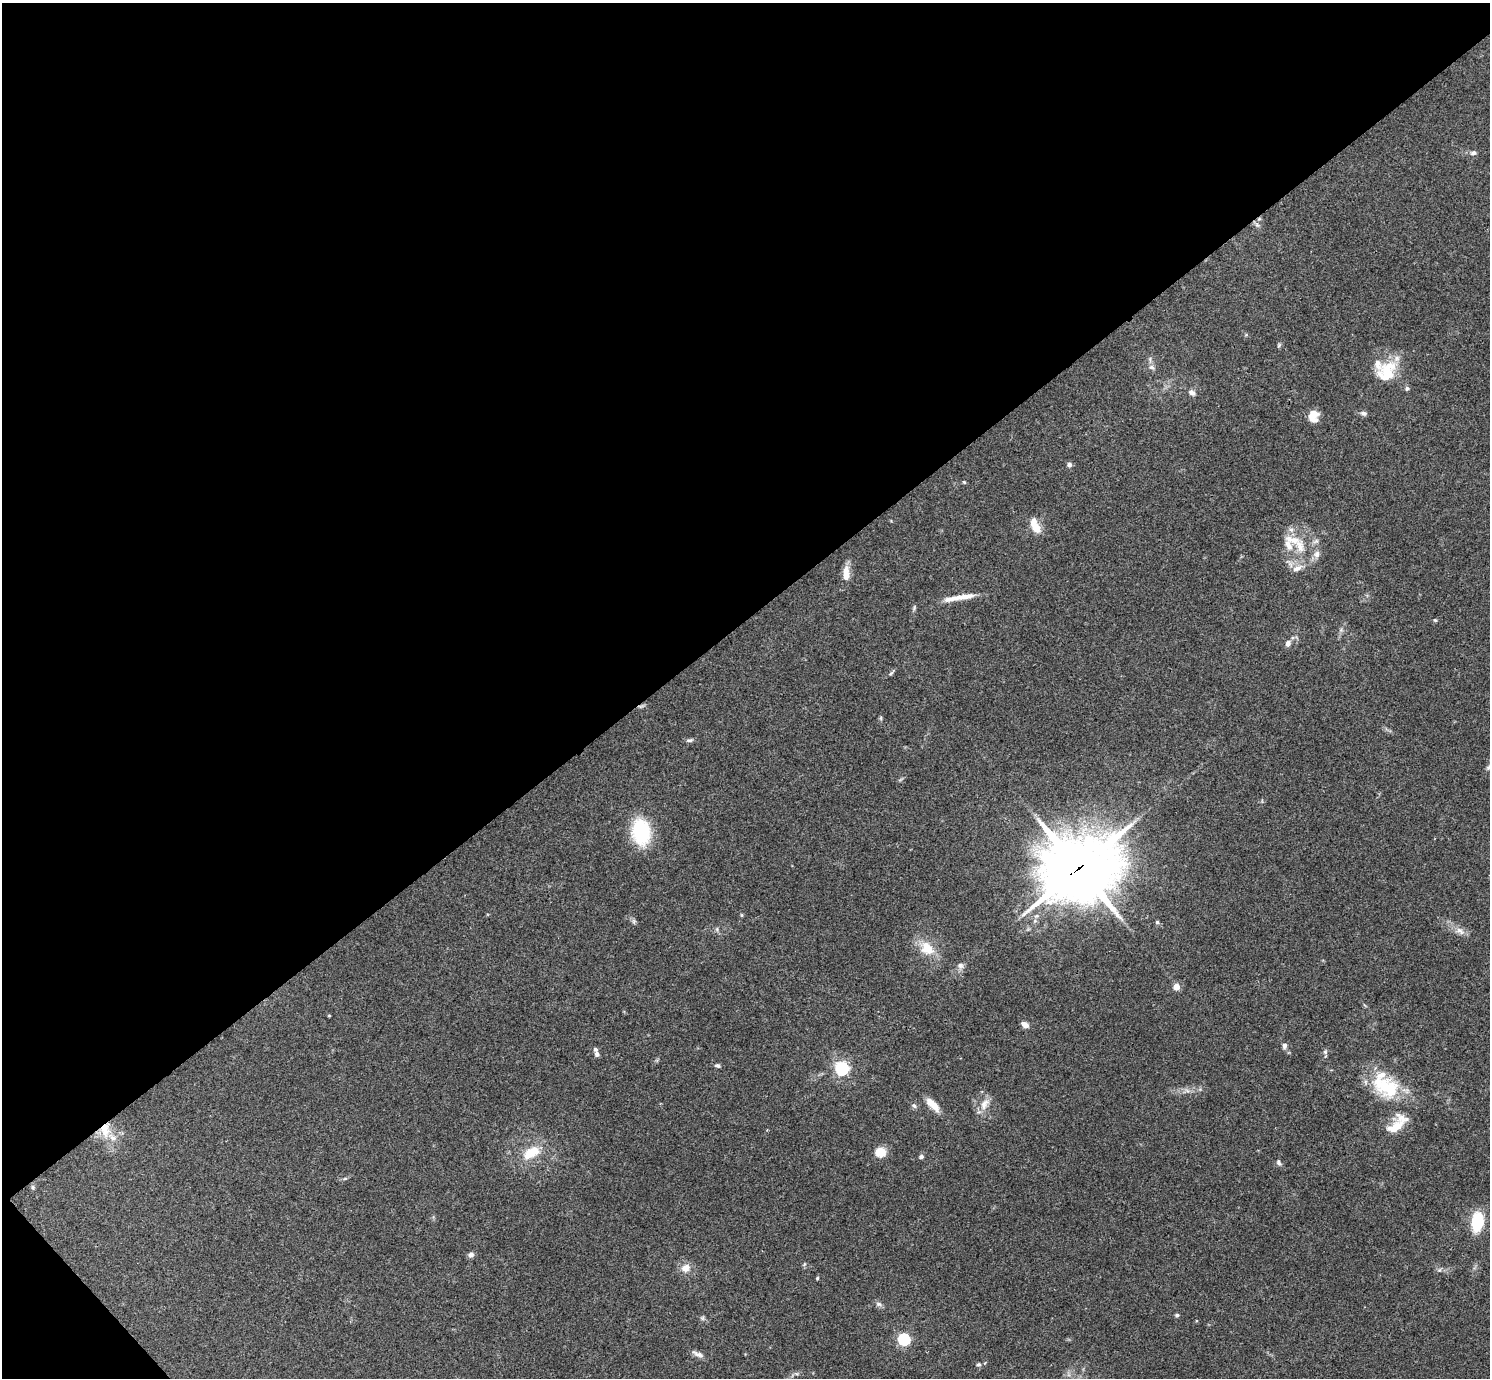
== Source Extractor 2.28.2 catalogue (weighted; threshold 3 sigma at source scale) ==
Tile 5 of 4 x 4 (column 1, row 2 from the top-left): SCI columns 7-1494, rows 3051-4426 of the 5963 x 5961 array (HDU 1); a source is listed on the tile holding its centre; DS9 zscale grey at full resolution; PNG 1492 x 1380 px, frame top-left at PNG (2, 3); no overlay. Shown black and unused: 46% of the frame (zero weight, under 3 of 4 exposures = <1% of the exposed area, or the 3 px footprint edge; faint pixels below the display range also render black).
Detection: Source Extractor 2.28.2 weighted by HDU 2 'WHT'; one run over the whole footprint, this tile lists its part. Background 0.154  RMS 0.0074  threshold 0.0331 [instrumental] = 3 sigma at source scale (4.5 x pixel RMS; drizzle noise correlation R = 1.50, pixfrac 1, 0.05/0.05 arcsec/px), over >= 5 px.
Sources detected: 70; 6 inside a brighter listed object's ellipse — not listed separately; the other 64 listed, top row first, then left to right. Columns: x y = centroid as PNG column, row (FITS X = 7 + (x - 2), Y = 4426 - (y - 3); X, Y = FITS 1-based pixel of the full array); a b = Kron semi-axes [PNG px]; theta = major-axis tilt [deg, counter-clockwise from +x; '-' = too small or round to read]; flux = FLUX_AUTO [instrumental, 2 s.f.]
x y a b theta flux
1473 153 9 6 5 2.3
1257 225 7 5 -44 1.7
1279 345 7 4 46 1.1
1151 367 8 6 -15 2.1
1387 372 30 21 52 25
1407 388 6 5 - 1.6
1192 393 9 7 -36 3
1364 413 9 6 -12 2.1
1313 416 14 11 84 8.6
1069 464 6 6 - 2.1
964 482 5 4 - 0.76
1035 525 21 9 -68 9.6
1289 545 21 9 -69 10
1300 546 22 11 -76 13
1317 554 9 8 - 3.8
1297 568 15 7 28 5.2
846 574 19 8 89 8.5
964 596 33 7 8 9.4
914 608 8 4 65 1.3
1435 620 5 4 - 0.85
1288 643 8 6 67 2.9
891 673 9 4 45 1.3
881 718 6 4 -72 0.92
690 740 10 5 7 1.8
1489 767 11 6 40 2.2
641 832 22 16 -82 55
1079 868 31 26 20 3400
742 915 5 3 - 0.75
634 921 7 4 -90 1.4
1157 922 5 5 - 1.1
1460 931 14 6 -41 4.6
927 948 22 16 -42 16
960 966 9 8 - 3
1176 987 5 4 - 11
329 1016 4 3 - 0.61
1025 1025 9 5 -32 4
1284 1046 8 6 77 2.2
1325 1052 6 5 - 1.5
597 1054 8 6 -69 2.7
717 1066 7 5 -19 1.5
842 1068 6 6 - 160
1386 1087 39 25 -28 43
984 1104 18 10 58 7.6
933 1105 21 8 -44 9
914 1106 8 5 -48 1.7
1394 1127 27 12 29 14
105 1130 21 12 89 14
531 1152 22 12 31 18
880 1152 12 11 - 9.4
921 1157 5 5 - 1.8
1279 1162 8 5 -70 1.9
345 1179 6 4 3 0.97
33 1187 6 4 -89 1.1
1477 1222 15 9 83 38
471 1255 7 6 - 2.4
685 1268 12 10 27 6.7
1439 1270 6 5 - 1.3
817 1278 4 3 - 0.79
879 1304 8 6 -2 2.2
1177 1315 5 4 - 1.4
703 1318 7 4 89 1.2
904 1339 5 5 - 100
698 1354 18 6 -24 3.6
978 1365 6 5 - 1.5
Overlapping masked pixels (flux is a lower limit): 2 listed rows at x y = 1079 868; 105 1130
Isophote crosses this tile's border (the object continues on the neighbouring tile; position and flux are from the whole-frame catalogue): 1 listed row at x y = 1489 767